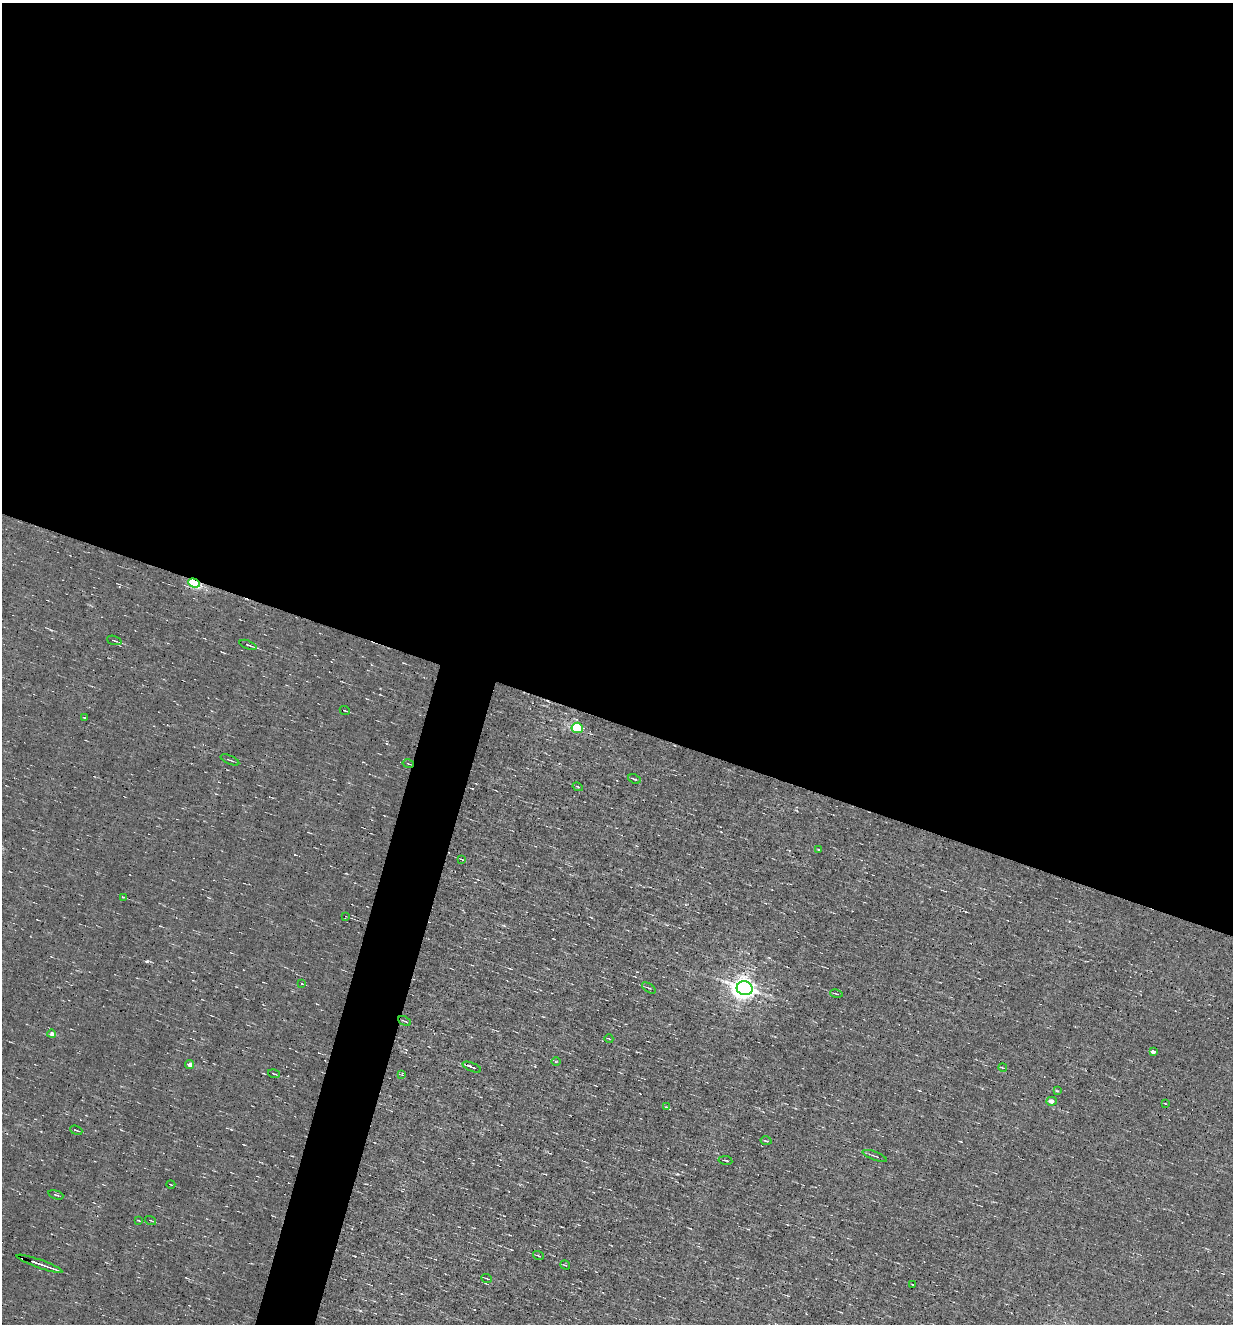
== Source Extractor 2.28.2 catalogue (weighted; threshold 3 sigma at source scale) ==
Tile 3 of 4 x 4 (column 3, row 1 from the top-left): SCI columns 2715-3945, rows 3966-5287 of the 5302 x 5287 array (HDU 1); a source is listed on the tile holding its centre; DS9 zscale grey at full resolution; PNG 1235 x 1326 px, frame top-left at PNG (2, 3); each listed source drawn as its Kron ellipse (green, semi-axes under 4 px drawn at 4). Shown black and unused: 57% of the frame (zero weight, under 4 of 8 exposures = <1% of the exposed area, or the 3 px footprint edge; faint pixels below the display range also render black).
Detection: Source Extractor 2.28.2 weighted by HDU 2 'WHT'; one run over the whole footprint, this tile lists its part. Background 0.00382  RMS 0.031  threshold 0.127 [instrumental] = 3 sigma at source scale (4.09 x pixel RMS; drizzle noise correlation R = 1.36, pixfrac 0.8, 0.05/0.05 arcsec/px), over >= 5 px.
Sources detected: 53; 8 cosmic-ray / hot-pixel residue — neither listed nor drawn; the other 45 listed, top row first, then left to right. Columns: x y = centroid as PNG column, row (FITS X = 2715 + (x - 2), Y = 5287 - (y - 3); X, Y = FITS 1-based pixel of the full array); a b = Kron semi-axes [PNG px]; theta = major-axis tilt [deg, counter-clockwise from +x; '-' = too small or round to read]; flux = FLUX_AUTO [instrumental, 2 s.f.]
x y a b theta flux
194 583 6 4 -20 370
114 640 7 3 -20 4.1
248 645 9 3 -21 5.8
345 710 5 2 - 2.9
84 718 3 2 - 1.9
577 728 6 5 - 300
230 760 10 2 -23 3.5
408 764 5 2 - 2.8
634 779 6 3 -24 3.8
578 787 5 3 - 3.2
819 850 4 2 - 2.5
461 859 3 2 - 1.9
123 897 4 3 - 2.4
345 917 3 2 - 1.7
302 984 4 2 - 2.2
649 988 8 4 -33 4.7
745 988 8 7 - 2300
836 994 6 2 -13 3.1
404 1021 7 2 -24 3.3
52 1034 4 4 - 10
609 1039 4 2 - 2.1
1153 1052 4 3 - 14
556 1062 5 3 - 2.4
190 1064 4 4 - 17
472 1067 10 3 -23 9.4
1003 1068 4 2 - 2.6
274 1074 6 2 -15 2.6
402 1074 4 2 - 2
1057 1091 3 3 - 2.7
1051 1101 5 4 - 19
1165 1103 3 2 - 2
666 1107 3 3 - 2
76 1130 6 2 -20 3.5
766 1141 5 2 - 2.6
875 1156 13 2 -21 4.4
725 1160 7 2 -10 2.6
171 1185 4 2 - 2.9
56 1195 8 3 -19 3.6
138 1220 4 2 - 2
150 1220 6 2 -19 2.3
538 1256 5 2 - 3.3
39 1264 24 2 -19 18
565 1265 5 2 - 2.2
487 1278 5 2 - 2.5
912 1284 3 2 - 2.4
Overlapping masked pixels (flux is a lower limit): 2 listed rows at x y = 194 583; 408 764
Unlisted compact peaks at least as high as the median listed source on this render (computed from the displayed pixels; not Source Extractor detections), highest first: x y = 677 1174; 535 1066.